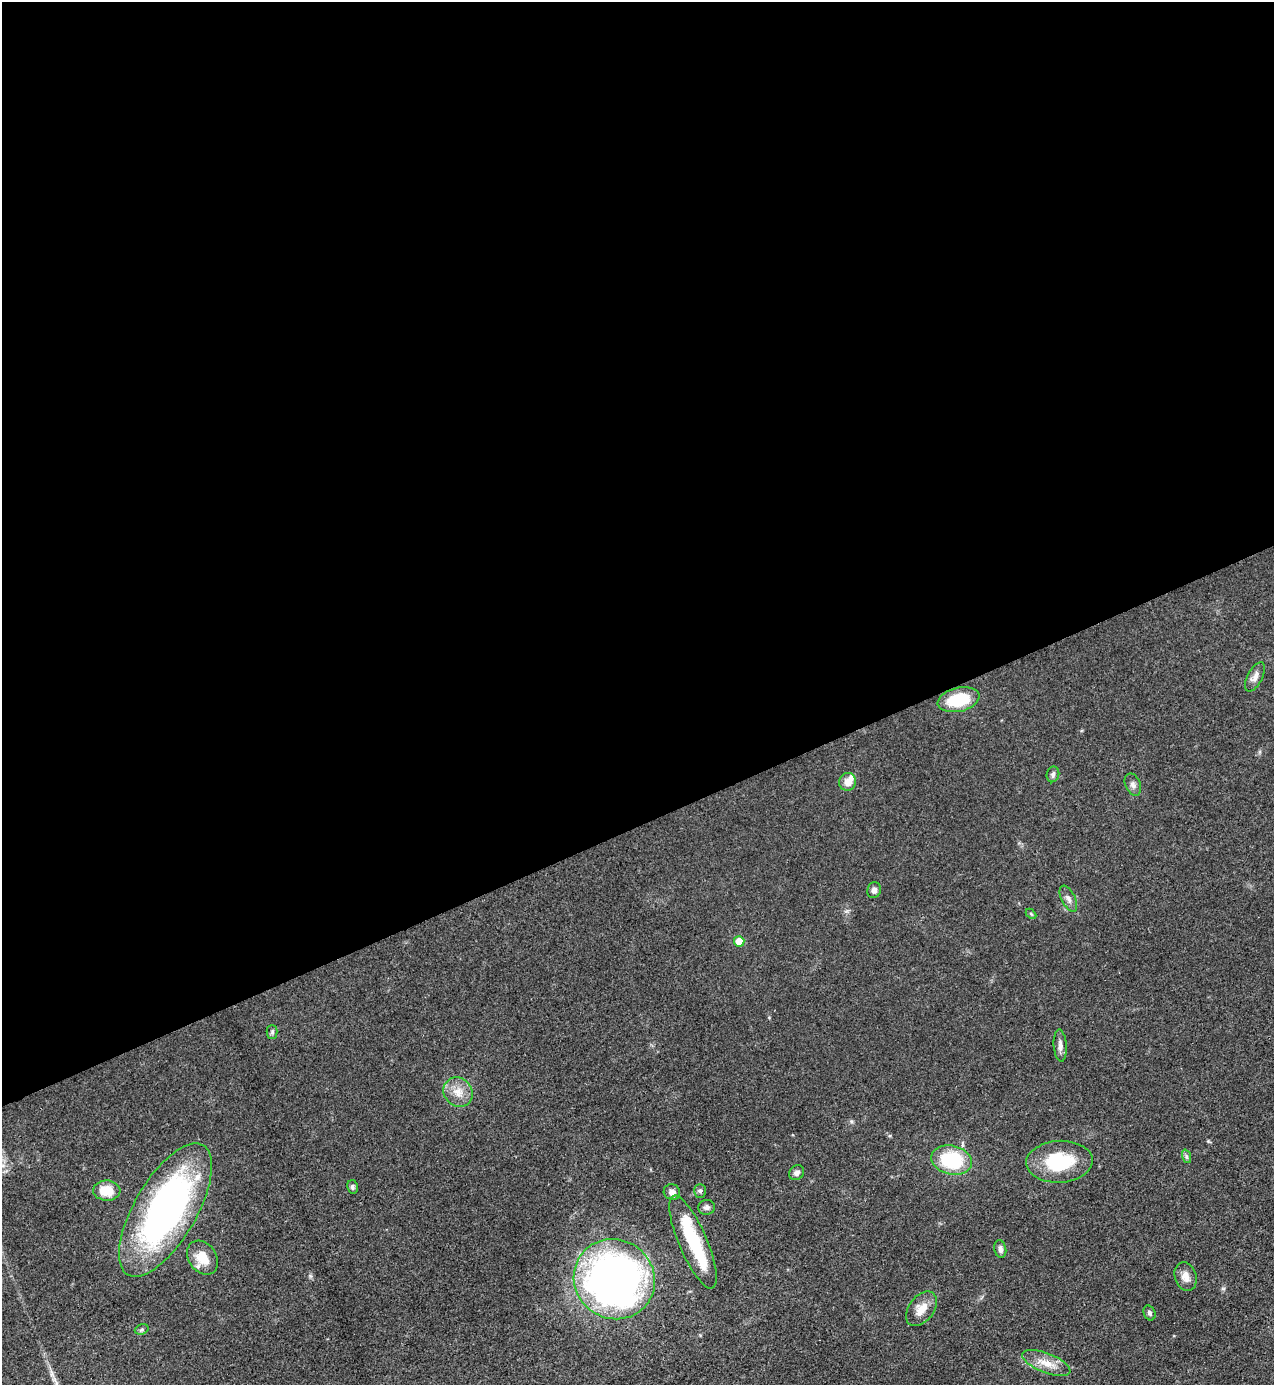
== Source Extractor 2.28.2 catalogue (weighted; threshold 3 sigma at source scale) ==
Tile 2 of 4 x 4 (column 2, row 1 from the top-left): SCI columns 1423-2694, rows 4150-5532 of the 5520 x 5533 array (HDU 1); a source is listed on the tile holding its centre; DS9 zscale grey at full resolution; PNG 1276 x 1387 px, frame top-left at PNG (2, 2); each listed source drawn as its Kron ellipse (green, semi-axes under 4 px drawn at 4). Shown black and unused: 60% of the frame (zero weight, under 3 of 4 exposures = <1% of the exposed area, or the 3 px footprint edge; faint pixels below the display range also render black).
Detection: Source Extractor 2.28.2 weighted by HDU 2 'WHT'; one run over the whole footprint, this tile lists its part. Background 0.0496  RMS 0.0054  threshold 0.0244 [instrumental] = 3 sigma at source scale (4.5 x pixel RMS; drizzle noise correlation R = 1.50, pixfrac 1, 0.05/0.05 arcsec/px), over >= 5 px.
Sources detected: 35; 2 inside a brighter object's white glare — neither listed nor drawn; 2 inside a brighter listed object's ellipse — not listed separately; the other 31 listed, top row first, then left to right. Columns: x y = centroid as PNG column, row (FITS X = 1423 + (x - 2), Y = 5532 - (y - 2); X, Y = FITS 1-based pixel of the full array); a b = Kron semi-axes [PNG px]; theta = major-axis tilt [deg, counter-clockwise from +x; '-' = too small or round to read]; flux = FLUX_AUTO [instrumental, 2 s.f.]
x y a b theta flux
1255 677 16 7 62 3.5
959 700 21 12 13 22
1053 774 8 6 76 1.8
848 782 9 8 - 4.9
1133 785 12 7 -66 2.2
874 890 8 6 70 2.2
1068 899 14 6 -63 2.6
1031 914 6 4 -45 0.66
739 941 5 5 - 10
272 1032 7 5 -90 1
1060 1046 16 6 -86 2.9
458 1092 15 14 - 7.2
1186 1156 7 4 -72 0.99
952 1160 20 14 -12 38
1059 1162 33 21 3 32
796 1173 8 7 - 2
352 1187 7 5 -77 1.5
107 1191 14 10 -3 11
700 1191 7 5 90 1.2
672 1192 8 7 - 3.2
706 1207 8 7 - 2
165 1210 75 31 60 190
693 1242 50 14 -67 32
1000 1249 9 6 -79 2
203 1258 18 14 -55 10
1186 1276 15 10 -72 4.6
614 1279 41 39 -39 330
921 1309 19 12 53 7.6
1149 1313 8 5 -67 1.4
142 1329 7 5 18 1.1
1046 1363 25 9 -21 8.3